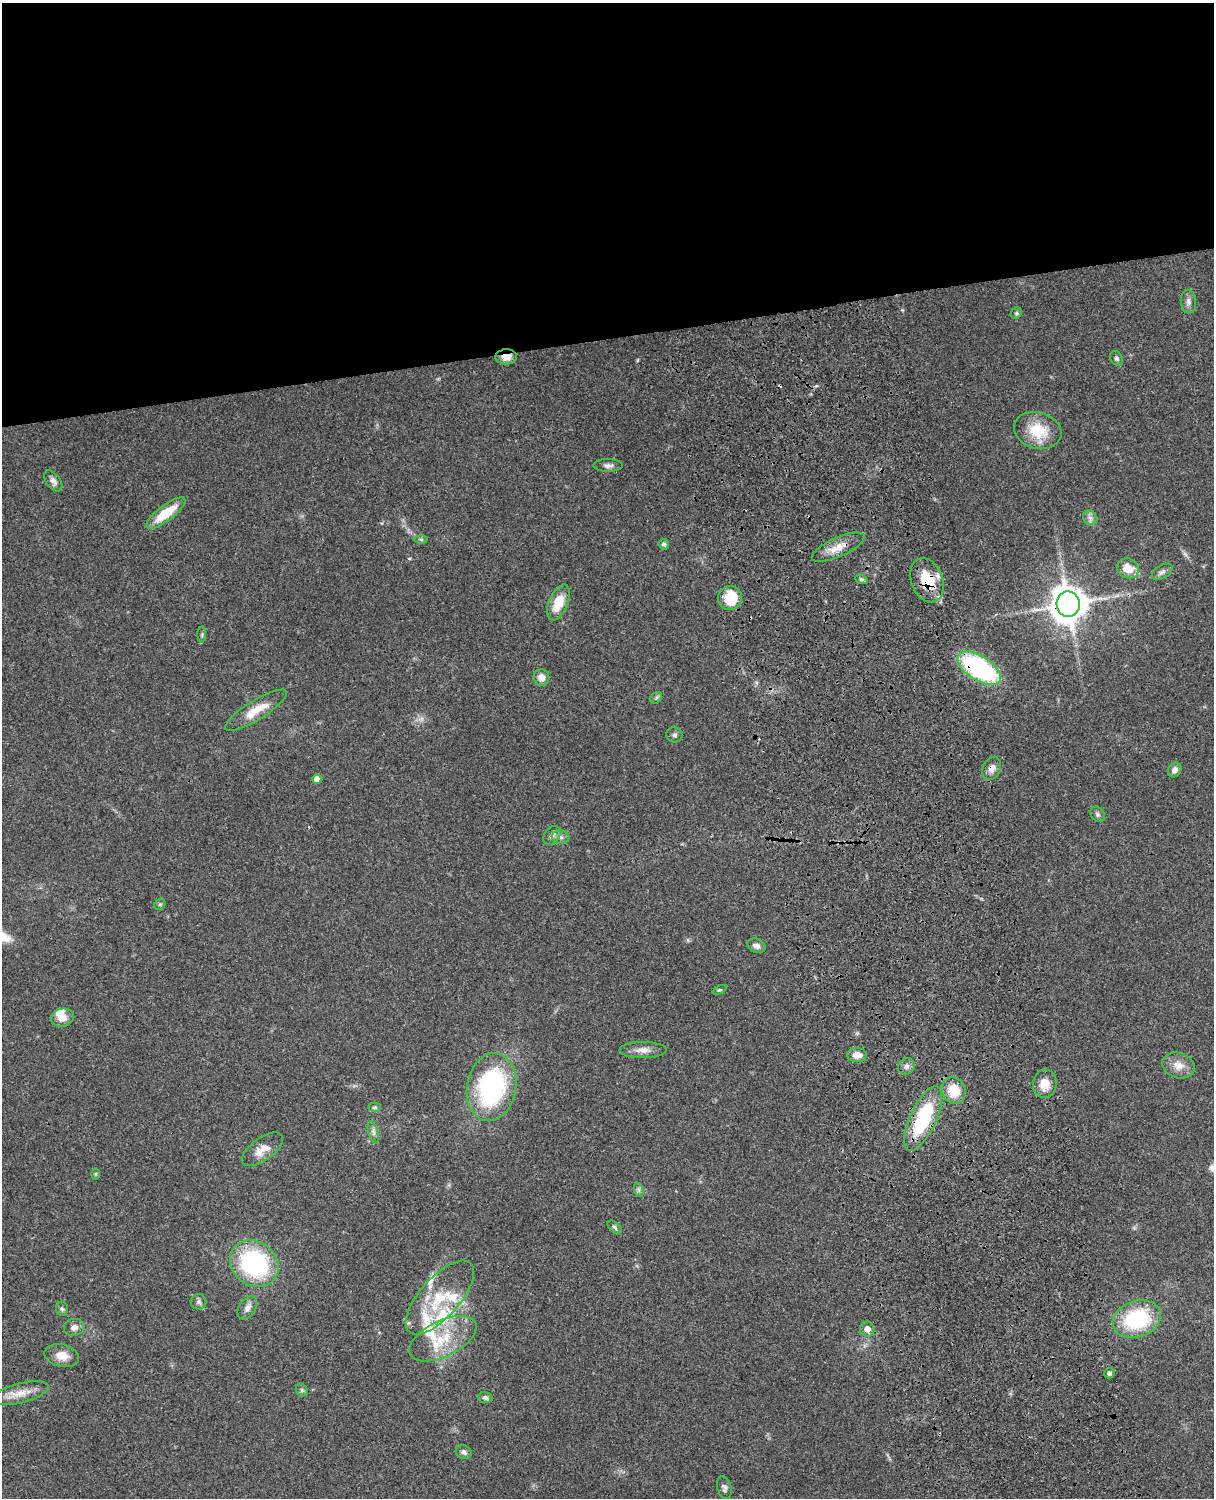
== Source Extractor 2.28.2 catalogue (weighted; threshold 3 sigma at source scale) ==
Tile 2 of 4 x 3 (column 2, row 1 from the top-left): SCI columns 1334-2545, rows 3268-4763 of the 5088 x 4924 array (HDU 1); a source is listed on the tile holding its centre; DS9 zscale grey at full resolution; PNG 1216 x 1500 px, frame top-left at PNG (2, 3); each listed source drawn as its Kron ellipse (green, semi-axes under 4 px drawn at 4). Shown black and unused: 23% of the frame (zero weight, under 3 of 4 exposures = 6% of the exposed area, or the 3 px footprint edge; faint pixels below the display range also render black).
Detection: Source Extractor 2.28.2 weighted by HDU 2 'WHT'; one run over the whole footprint, this tile lists its part. Background 0.109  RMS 0.0066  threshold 0.0298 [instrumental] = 3 sigma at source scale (4.5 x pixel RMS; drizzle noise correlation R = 1.50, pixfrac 1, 0.05/0.05 arcsec/px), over >= 5 px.
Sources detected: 74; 1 too faint to see at this stretch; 1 cosmic-ray / hot-pixel residue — neither listed nor drawn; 7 inside a brighter listed object's ellipse — not listed separately; the other 65 listed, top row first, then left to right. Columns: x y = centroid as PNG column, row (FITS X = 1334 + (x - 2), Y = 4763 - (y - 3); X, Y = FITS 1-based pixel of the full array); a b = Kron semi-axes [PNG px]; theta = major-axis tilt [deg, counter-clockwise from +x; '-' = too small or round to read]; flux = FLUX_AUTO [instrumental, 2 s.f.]
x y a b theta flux
1188 302 12 7 -85 3
1016 313 6 5 - 1
506 357 11 7 2 7.3
1116 358 8 6 -56 1.6
1038 430 24 18 -16 20
608 465 14 6 -1 2.8
53 481 12 7 -53 2.9
166 513 24 7 37 20
1090 518 8 6 -44 2.3
421 539 6 4 -1 1.1
664 544 5 5 - 1.6
838 547 28 9 24 9.6
1128 568 11 9 -31 9.7
1162 572 11 6 29 2.5
861 579 6 4 -18 1.2
927 580 23 16 -69 22
730 598 12 12 - 20
558 602 19 9 68 15
1068 604 12 11 - 1100
202 634 8 4 89 1.2
979 668 24 12 -33 99
541 677 8 8 - 5.3
656 698 6 5 - 1.3
256 710 36 9 32 13
674 735 8 7 - 1.7
992 768 12 9 65 4.3
1175 770 8 6 57 3.3
317 779 5 4 - 4.6
1098 814 8 6 -53 1.7
552 835 10 7 51 2.9
561 837 9 6 -3 2.4
160 904 6 5 - 1.1
756 946 9 7 -24 2.9
719 990 7 4 25 1
62 1018 12 9 14 6.1
643 1050 23 8 0 5.7
857 1055 10 7 -4 6.2
1178 1065 16 12 -20 7.3
906 1066 9 8 - 2.7
1045 1084 14 12 85 9.2
491 1087 34 24 80 100
954 1090 13 12 - 15
375 1107 6 4 2 1
923 1119 35 13 65 51
373 1132 12 5 -75 2.2
262 1149 24 11 36 8.7
95 1174 6 4 -90 0.76
639 1190 7 4 -72 1.5
615 1227 8 5 -45 1.3
254 1263 26 22 -38 85
440 1298 46 20 48 34
199 1302 8 8 - 2
247 1308 13 8 56 3.8
62 1309 7 6 - 1.5
1137 1319 25 18 18 54
74 1327 10 8 15 3.4
867 1329 7 7 - 4.9
443 1339 36 18 26 25
62 1355 17 11 -12 8
1109 1373 5 5 - 1.9
302 1390 7 5 -48 1.3
21 1393 29 10 15 9.8
485 1398 7 5 -8 1.8
464 1452 8 6 -28 2.1
724 1487 12 7 -75 2.3
Overlapping masked pixels (flux is a lower limit): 6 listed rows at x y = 506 357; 927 580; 1068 604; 979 668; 992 768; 923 1119